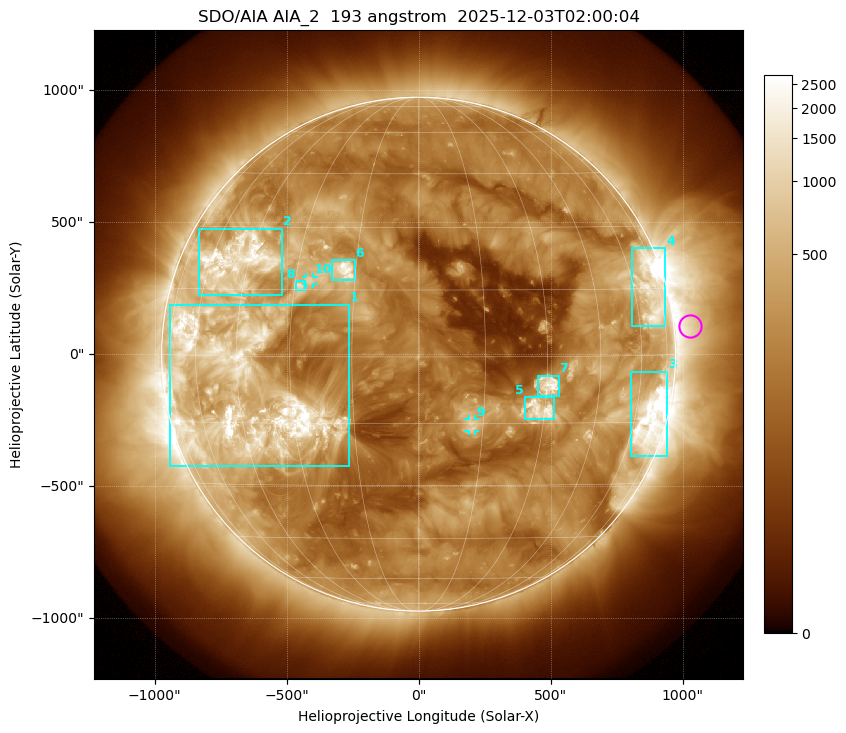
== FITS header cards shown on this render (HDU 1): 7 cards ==
TELESCOP= 'SDO/AIA '           / For AIA: SDO/AIA
INSTRUME= 'AIA_2   '           / For AIA: AIA_ATA1, AIA_ATA2, AIA_ATA3 or AIA_AT
WAVELNTH=                  193 / [angstrom] Wavelength
WAVEUNIT= 'angstrom'           / Wavelength unit: angstrom
DATE-OBS= '2025-12-03T02:00:04.846' / [ISO] Date when observation started; ISO 8
CTYPE1  = 'HPLN-TAN'           / CTYPE1: HPLN
CTYPE2  = 'HPLT-TAN'           / CTYPE2: HPLT

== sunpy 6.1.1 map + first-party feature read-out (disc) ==
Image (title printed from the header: SDO/AIA AIA_2  193 angstrom  2025-12-03T02:00:04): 1024 x 1024 px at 2.4 arcsec/px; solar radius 973 arcsec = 406 px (full disc in frame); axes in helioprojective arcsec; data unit not stated in the header (colour bar unlabelled)
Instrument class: DISC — disc imager (sunpy class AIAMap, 193 A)
Bright regions (active regions / flare kernels): reference = the median radial profile (limb darkening/brightening removed); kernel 9 px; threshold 5 sigma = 610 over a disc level ~208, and >= 1.15x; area >= 12 px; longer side >= 10 px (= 24 arcsec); searched inside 0.97 R_sun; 10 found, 10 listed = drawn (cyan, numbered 1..; 2 of them under ~33 arcsec drawn as corner ticks so the feature stays visible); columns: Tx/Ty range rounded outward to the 5 arcsec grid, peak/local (2 s.f.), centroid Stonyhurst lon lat
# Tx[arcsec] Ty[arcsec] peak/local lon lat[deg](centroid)
1 -945..-265 -425..190 22 -44 -8
2 -835..-515 220..475 11 -50 +21
3 805..940 -385..-65 14 +67 -14
4 805..935 105..400 9.9 +68 +15
5 400..510 -245..-160 8.6 +29 -12
6 -330..-240 280..355 16 -18 +20
7 450..530 -160..-80 13 +30 -6
8 -465..-430 240..275 6.4 -29 +16
9 190..215 -290..-245 5.6 +12 -15
10 -425..-395 265..295 6 -26 +17
Off-limb structures (1.02-1.3 R_sun): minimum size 162 px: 2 found; the strongest spans PA ~240..300 deg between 1.02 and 1.3 R_sun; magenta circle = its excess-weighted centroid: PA ~275 deg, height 1.06 R_sun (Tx ~1030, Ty ~105 arcsec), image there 3.3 x the reference